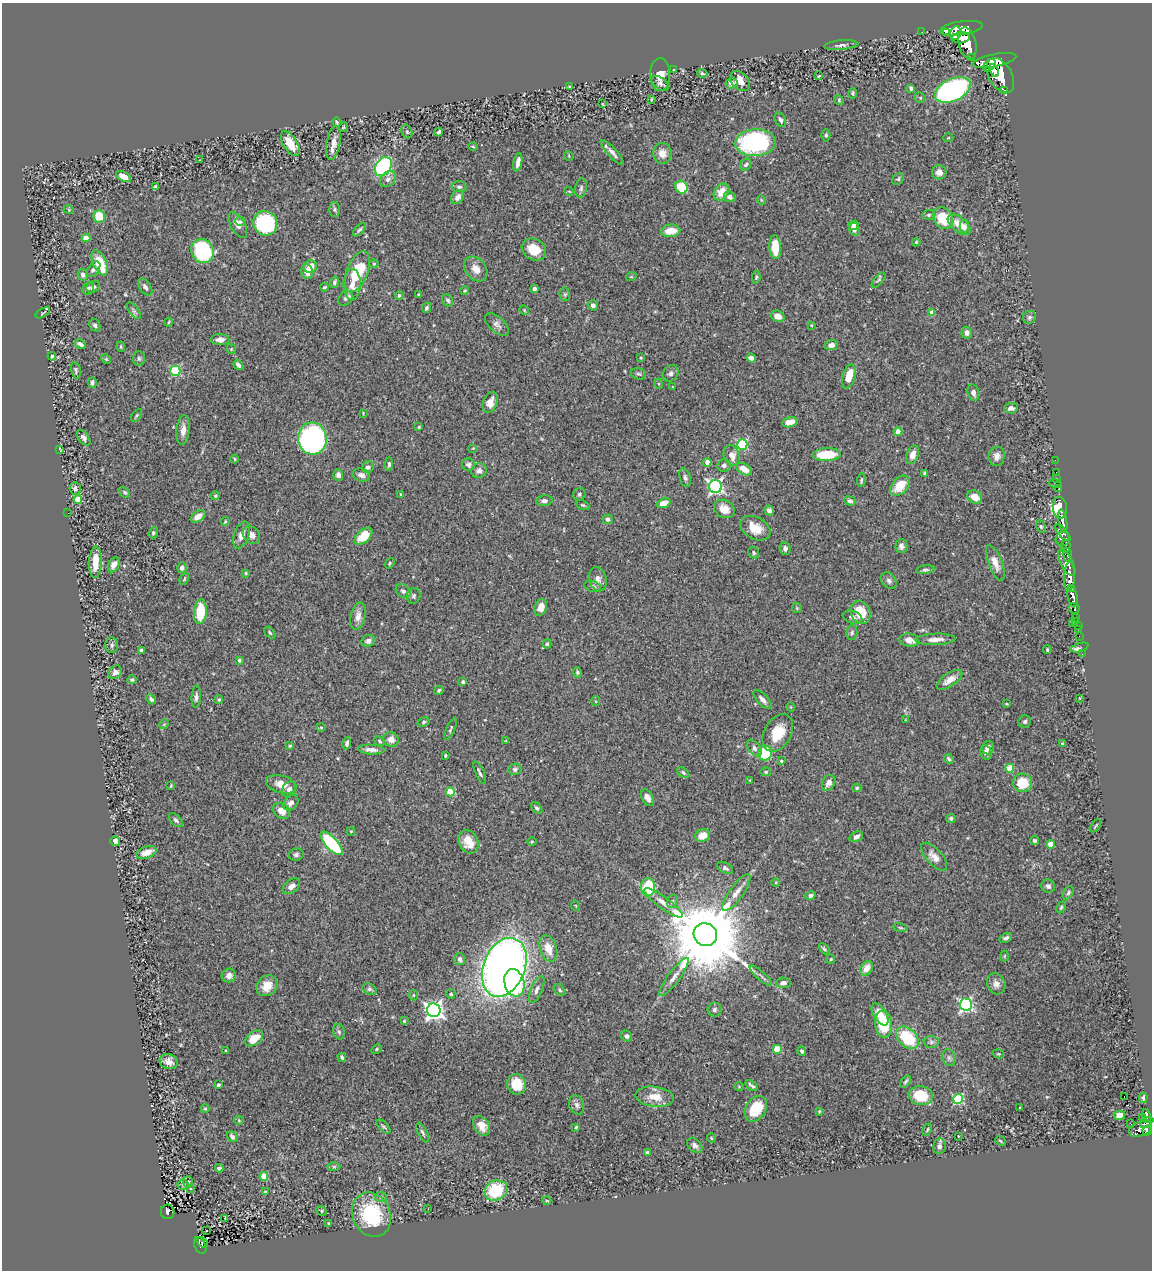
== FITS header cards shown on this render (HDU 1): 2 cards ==
NAXIS1  =                 1150
NAXIS2  =                 1268

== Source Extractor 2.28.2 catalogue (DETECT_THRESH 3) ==
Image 1150 x 1268 px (HDU 1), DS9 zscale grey, 1 PNG px = 1 image px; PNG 1154 x 1272 px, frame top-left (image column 1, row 1268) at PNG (2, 3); each listed source drawn as its Kron ellipse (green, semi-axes under 4 px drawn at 4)
Background 0.586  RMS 0.028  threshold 0.0838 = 3 sigma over >= 5 px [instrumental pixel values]
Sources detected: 420; all 420 listed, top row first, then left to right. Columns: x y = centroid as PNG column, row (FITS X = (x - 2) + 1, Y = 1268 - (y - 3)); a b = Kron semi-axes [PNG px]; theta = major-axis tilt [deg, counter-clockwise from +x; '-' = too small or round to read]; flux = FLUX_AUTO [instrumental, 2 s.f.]
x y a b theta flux
961 28 21 7 8 3200
922 32 2 2 - 6.5
946 32 3 2 - 420
956 33 7 5 67 800
961 38 9 5 8 1500
967 43 16 9 -77 3600
841 45 16 5 5 7.9
971 57 3 3 - 66
994 60 22 6 11 3700
989 65 7 5 45 1100
674 70 3 3 - 2.1
994 70 6 4 -68 860
702 73 5 4 - 2.9
660 75 16 10 -88 21
819 76 3 2 - 1.9
1000 76 19 11 -60 4600
740 81 11 8 -44 19
660 83 10 6 -36 5.4
732 83 6 5 - 10
570 86 3 3 - 2.4
911 88 4 3 - 5.4
953 90 19 11 26 410
1005 90 3 2 - 72
853 93 5 4 - 2.8
920 98 5 5 - 2.5
651 99 3 2 - 1.6
839 100 5 4 - 2.3
603 104 3 2 - 1.2
780 120 7 5 -62 5.5
337 122 5 3 - 2.3
343 127 5 4 - 1.9
407 132 7 5 -72 4.3
439 132 4 3 - 4.4
826 135 6 4 -90 3
948 138 5 3 - 1.6
333 143 17 7 80 15
755 143 20 13 3 280
290 144 14 6 -58 46
473 146 5 3 - 1.8
612 152 16 4 -48 9.3
662 153 10 9 - 18
569 156 5 4 - 1.9
199 160 3 2 - 1.1
518 163 9 4 79 9.8
746 165 6 5 - 4.3
383 167 10 7 56 300
939 172 7 7 - 11
124 177 8 4 -26 20
388 179 9 6 45 7.3
898 179 7 5 41 3.2
156 187 4 3 - 3.3
459 187 7 5 -2 4.1
681 187 6 6 - 62
581 188 10 5 82 5
569 191 5 3 - 1.5
721 192 9 6 57 28
458 197 7 5 52 10
730 197 6 5 - 9.1
761 200 5 4 - 2
69 210 5 3 - 1.7
335 210 7 5 -89 3.8
929 215 6 5 - 3.4
99 216 6 6 - 37
943 218 11 9 -57 59
241 222 5 4 - 3
265 223 12 11 - 170
238 225 14 7 -60 11
854 225 5 4 - 7.2
959 225 14 7 -40 25
964 227 6 5 - 7.2
854 229 6 5 - 8.2
359 230 8 4 47 3.5
671 231 10 6 5 31
86 238 4 4 - 25
916 242 4 3 - 1.8
775 247 12 6 -86 44
534 249 12 10 -31 34
203 251 12 11 - 190
100 263 13 6 -66 55
374 264 4 4 - 2
310 267 7 6 - 21
93 269 9 5 50 6.7
476 269 14 10 -50 18
307 272 7 6 - 14
357 272 22 10 69 94
83 275 6 5 - 6.7
631 277 5 3 - 1.7
756 277 6 4 81 2.7
879 280 9 4 50 3.1
334 282 5 4 - 4.5
352 285 16 8 89 19
93 287 7 5 22 6.5
145 287 9 5 -55 5.8
324 287 4 3 - 2.4
88 288 6 5 - 4.3
534 289 4 3 - 5.1
465 291 4 3 - 2
565 294 7 5 -83 3.3
399 295 4 4 - 2.7
419 295 3 2 - 1.7
346 298 8 6 52 4.6
448 300 6 5 - 4.8
593 305 5 5 - 5.8
427 308 5 4 - 3.4
524 310 5 4 - 1.9
134 311 10 5 -55 4.8
43 313 8 2 31 1.9
932 313 4 4 - 23
778 316 7 5 -26 13
1029 317 7 6 - 3.9
169 322 4 3 - 1.7
497 324 14 7 -41 9.1
95 325 7 5 -58 4.3
811 325 4 3 - 1.3
967 333 6 5 - 9.5
220 339 9 5 0 9.2
80 344 6 3 -27 5.3
831 345 7 5 12 8.6
121 347 5 3 - 2.2
231 349 5 4 - 2.4
52 356 4 3 - 2.8
139 358 7 6 - 4.2
641 358 3 3 - 2.4
751 358 5 4 - 8.5
106 359 5 4 - 2.2
238 365 5 4 - 6.9
76 370 8 4 -78 4.2
175 371 5 5 - 150
671 373 9 7 49 6.4
639 374 8 5 -16 3.9
849 376 12 6 74 31
92 382 5 4 - 4.1
659 384 5 3 - 1.8
673 387 3 2 - 1.2
973 393 8 5 -76 7.9
490 402 11 7 70 17
1011 408 7 5 5 6.9
363 413 3 3 - 1.4
136 415 7 4 59 3
790 422 8 5 13 17
419 427 3 3 - 1.9
183 430 15 6 84 13
898 432 4 4 - 22
84 438 9 5 -52 6.3
312 438 16 14 -85 400
742 444 5 5 - 160
473 448 4 3 - 1.5
60 449 4 2 - 1.7
732 455 11 8 -67 16
827 455 14 6 3 60
912 455 10 6 69 18
997 456 9 8 - 11
235 459 4 3 - 1.6
1055 460 2 2 - 9.6
707 462 4 4 - 10
389 464 7 4 86 3.9
468 465 6 6 - 6.5
724 465 7 6 - 5.4
368 467 6 5 - 6
744 469 8 5 -29 22
479 471 8 7 - 7.5
1056 472 2 2 - 7.6
925 473 4 4 - 4.6
338 475 6 5 - 8.3
361 475 9 6 -15 9.7
685 478 9 5 -73 5.3
1057 478 2 2 - 11
861 480 7 3 88 2.8
1055 484 6 3 -17 68
715 486 6 6 - 490
900 486 12 8 48 42
75 488 6 5 - 5.2
1059 489 3 3 - 39
125 492 6 4 -45 3
579 494 6 6 - 3.8
401 495 4 3 - 2.4
215 496 4 4 - 2.4
975 497 8 6 -27 22
78 499 4 4 - 53
544 501 8 5 6 5.4
850 501 5 4 - 5.3
664 503 7 4 23 24
583 505 7 4 -26 3.1
1060 508 10 7 -84 1800
724 509 11 8 -30 20
769 510 5 4 - 6.8
68 513 2 2 - 14
198 516 8 5 34 18
608 519 5 5 - 5
1063 521 12 4 -80 1200
225 522 4 3 - 1.9
1041 527 6 4 -63 2.7
755 528 16 11 -29 36
153 533 5 4 - 3.4
1062 533 10 4 -54 430
242 535 14 7 70 15
251 535 10 7 -45 11
363 536 10 6 42 50
1063 539 7 7 - 380
1066 545 6 4 88 380
901 546 7 6 - 7.4
785 548 6 5 - 8.3
754 553 6 5 - 3.9
1068 555 7 3 -83 310
95 562 16 6 87 34
390 563 6 4 52 2.3
995 563 19 7 -69 19
1067 563 14 6 -62 1400
114 565 8 5 63 12
182 568 5 4 - 6.2
925 570 9 4 8 3.9
246 573 3 3 - 2
1069 576 14 5 87 2600
184 579 6 4 61 2.3
598 579 12 8 -75 11
889 581 9 6 -50 5.9
593 586 8 5 -19 5.4
1072 588 4 3 - 470
403 591 8 6 -40 5.6
414 596 8 6 75 5
1073 597 10 5 -77 1300
541 607 8 6 70 21
797 608 5 5 - 2.1
1074 608 5 5 - 260
200 612 12 6 85 69
861 612 12 9 -68 45
358 616 14 7 79 13
852 617 10 6 -20 7.7
1075 617 4 3 - 110
1075 621 2 2 - 5.6
1073 624 2 2 - 3.9
1078 625 3 2 - 22
1078 630 2 2 - 4
270 633 7 3 -54 2.6
852 633 7 5 87 3.8
1079 636 2 2 - 7.5
935 639 20 5 2 15
909 640 9 6 -10 16
368 641 7 6 - 7.3
547 644 4 4 - 3.1
112 645 8 6 88 5.5
1080 648 9 3 17 10
141 650 4 4 - 3.8
1047 650 4 3 - 2.4
1082 654 2 2 - 3.6
239 660 4 3 - 4.3
115 672 7 6 - 9
577 672 5 4 - 3.6
132 680 5 4 - 3.4
949 680 15 6 34 17
463 682 3 3 - 3.1
439 690 5 4 - 3.4
196 697 11 4 87 5.9
1080 698 3 2 - 1.2
151 699 6 4 -46 4.1
762 699 12 5 -47 8.6
219 700 4 4 - 2.3
596 701 5 4 - 2
1006 704 3 2 - 1.7
791 707 4 3 - 1.3
905 720 4 2 - 1.2
1025 721 6 6 - 3.8
424 722 6 4 27 3.3
164 724 5 4 - 1.9
321 727 4 4 - 2
451 729 12 3 67 3.4
778 733 20 13 60 46
391 739 8 7 - 13
506 740 4 2 - 1.1
380 741 5 4 - 2.6
347 743 6 4 77 4.9
1063 744 3 3 - 4.1
290 746 4 3 - 2
754 748 9 6 -52 7
988 748 7 5 73 9.6
371 750 13 5 -4 11
765 753 7 7 - 110
986 753 7 5 -78 7.2
445 756 3 2 - 2.4
949 759 5 4 - 4.1
781 761 3 3 - 2.9
1010 768 4 4 - 60
515 769 6 5 - 5.1
766 772 5 4 - 2.1
480 773 12 3 -64 4.5
683 773 7 4 -38 3.6
750 780 3 2 - 1.4
829 783 8 6 60 8.8
1023 783 9 9 - 51
281 784 16 8 -15 20
171 786 3 2 - 1.6
857 788 4 3 - 2.4
289 789 8 6 57 8.7
450 792 4 4 - 61
647 798 9 5 -63 10
291 803 9 6 46 8.5
537 808 7 4 -51 3.9
282 811 9 7 -36 19
951 818 5 4 - 3.6
176 820 9 5 -45 4.6
1096 826 7 2 52 2.2
351 831 4 4 - 1.9
703 835 8 6 24 24
856 837 7 5 28 7.9
115 841 5 4 - 18
532 841 5 3 - 1.7
1034 841 5 4 - 3.5
468 842 12 9 -60 26
331 843 15 6 -47 170
1051 844 4 4 - 37
147 852 10 6 18 24
296 855 7 6 - 4.8
934 857 17 8 -48 17
725 868 9 5 -28 5.3
776 882 4 3 - 1.4
291 886 10 6 38 9.8
1048 886 7 6 - 6.3
648 887 9 7 87 85
736 892 22 7 54 17
1068 893 7 4 61 3.7
810 896 5 4 - 5.9
672 901 7 5 70 3.6
663 903 23 6 -36 16
576 906 5 3 - 1.6
1061 907 6 4 63 2.5
900 928 7 3 -9 2.6
705 935 12 11 - 32000
1006 938 7 4 27 5.7
548 948 13 8 -71 27
824 949 6 3 -46 2.9
1004 956 5 3 - 1.7
460 959 6 5 - 6.3
831 959 5 4 - 2.2
504 967 30 21 68 1800
866 968 8 5 55 22
229 975 7 6 - 13
761 976 14 2 -41 5.4
674 977 23 6 53 15
514 983 14 10 -76 160
783 983 7 5 5 7.9
996 984 11 9 -65 11
267 986 11 9 43 25
369 989 7 5 -25 3.8
537 990 14 5 67 8.7
560 990 6 4 -43 3.7
451 994 4 4 - 2.7
414 995 5 3 - 1.8
966 1005 6 6 - 400
434 1010 7 6 - 860
714 1010 7 7 - 6
880 1014 12 6 -59 27
404 1021 3 3 - 1.5
883 1024 13 8 -85 84
339 1032 8 5 -73 3.9
626 1036 6 5 - 5.4
254 1038 10 6 37 41
908 1038 13 9 -45 92
931 1042 7 6 - 4.9
377 1049 6 4 30 2.3
777 1049 4 4 - 65
225 1051 4 3 - 1.3
802 1051 5 4 - 3.7
998 1054 6 4 -19 2.1
342 1057 5 3 - 3.4
949 1058 8 6 -75 6.1
169 1062 9 7 -19 13
906 1081 7 3 51 3.3
517 1084 10 9 - 48
218 1085 4 3 - 6.3
751 1085 7 2 -37 4.3
739 1087 4 4 - 1.8
921 1096 12 9 -12 56
1124 1096 3 2 - 17
655 1097 19 10 -7 32
1143 1098 5 3 - 4
958 1099 5 5 - 140
577 1105 10 7 -72 6.9
1020 1108 3 2 - 1.8
205 1109 4 4 - 2.2
756 1109 14 10 57 59
819 1111 4 3 - 1.9
1119 1115 5 4 - 16
1146 1116 7 3 -81 180
1142 1118 3 2 - 4.6
239 1120 5 4 - 1.9
1147 1122 7 4 30 300
1131 1124 2 2 - 6
481 1126 11 7 -55 18
384 1127 9 4 -45 3.1
576 1127 3 3 - 2.3
1141 1129 12 7 26 670
927 1130 6 3 64 2.4
1147 1131 5 4 - 380
423 1133 11 4 -63 4.6
958 1136 3 2 - 1.1
232 1137 6 4 -50 5.5
711 1138 5 3 - 1.5
1001 1141 5 2 - 2
695 1145 9 6 -42 6.4
939 1146 8 6 80 7.6
647 1152 3 3 - 2.8
334 1167 6 4 0 3
219 1168 4 4 - 4.4
264 1176 4 4 - 40
188 1182 5 5 - 3.9
183 1185 5 5 - 2.8
191 1188 3 2 - 1.5
496 1190 11 10 - 93
265 1192 3 3 - 1.9
381 1197 6 5 - 3.6
547 1201 4 3 - 1.5
428 1209 3 2 - 3.7
322 1211 5 4 - 2.1
168 1212 7 6 - 120
371 1215 23 18 -65 140
225 1218 3 2 - 18
328 1223 3 2 - 1.4
206 1231 3 3 - 3.5
202 1243 6 3 -38 35
200 1246 9 5 -67 120